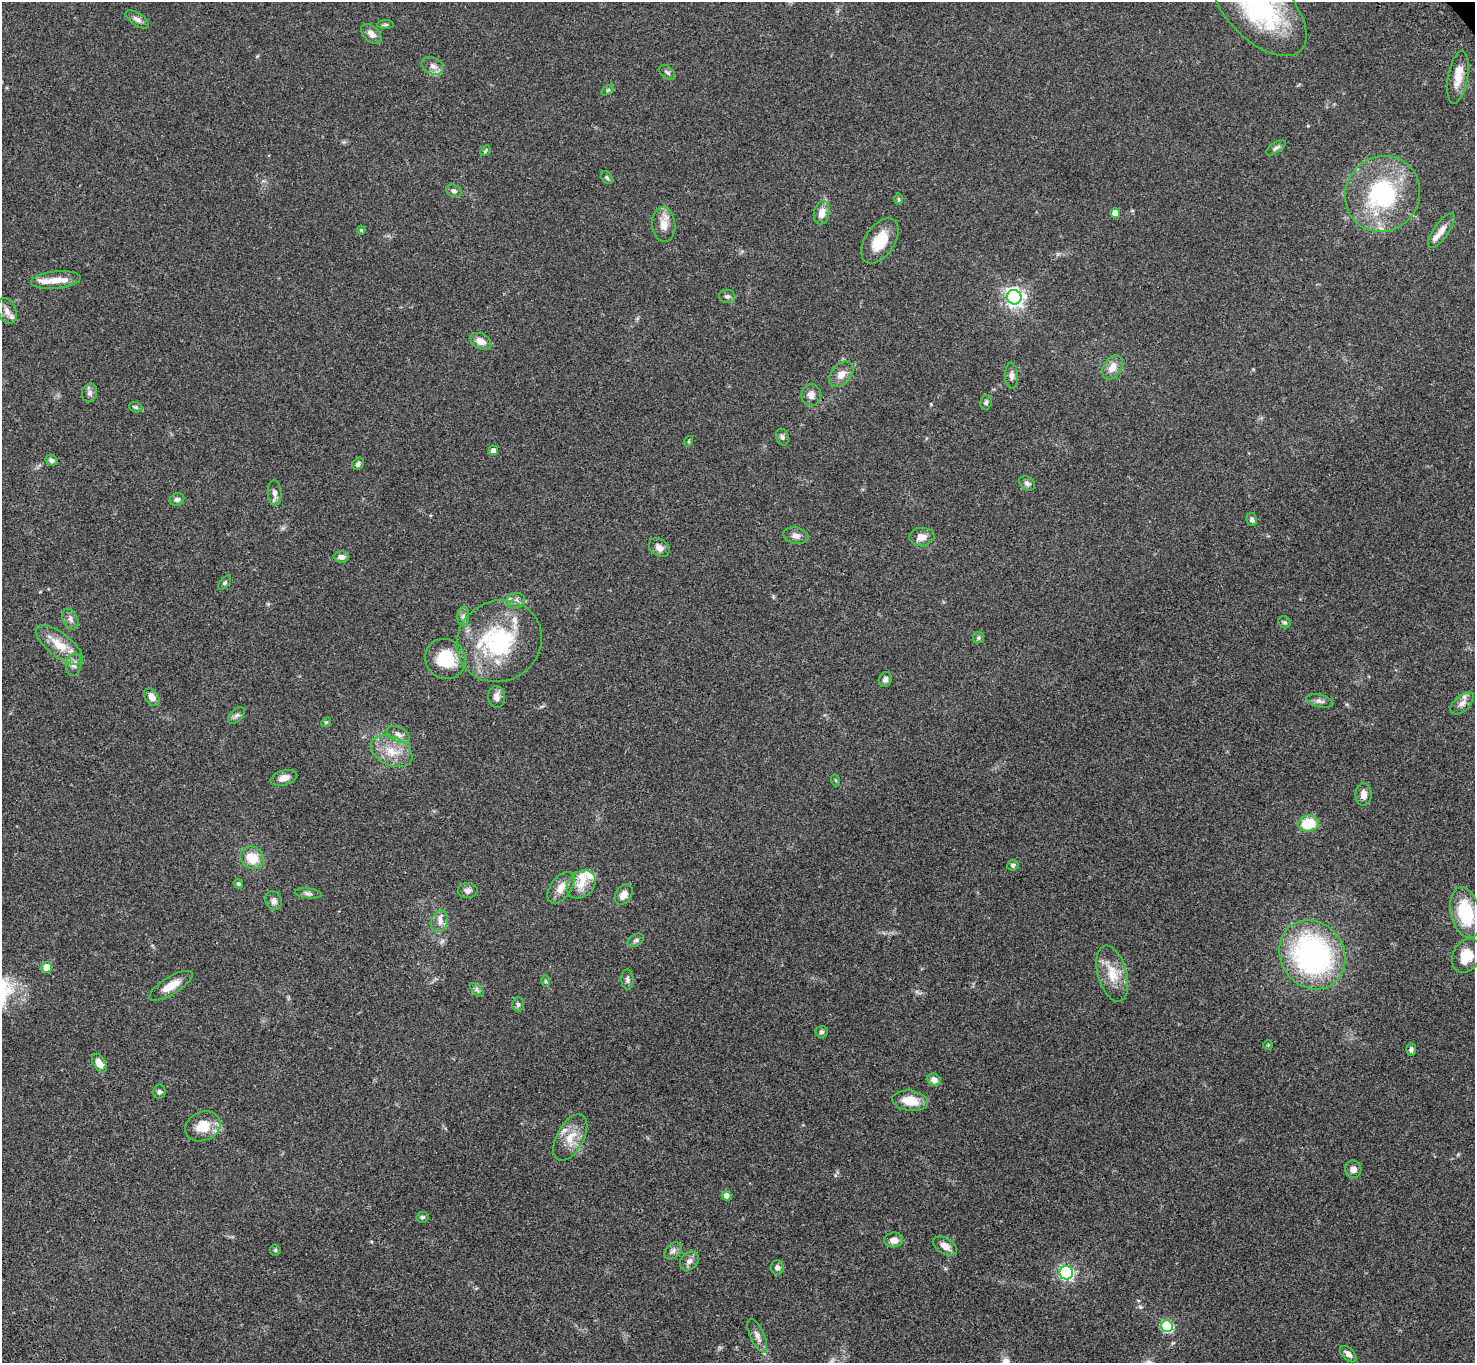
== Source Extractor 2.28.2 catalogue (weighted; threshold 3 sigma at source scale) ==
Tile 7 of 4 x 4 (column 3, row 2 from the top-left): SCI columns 3051-4523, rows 3106-4466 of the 6099 x 6072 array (HDU 1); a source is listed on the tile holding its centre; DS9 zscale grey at full resolution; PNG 1477 x 1365 px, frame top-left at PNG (2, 2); each listed source drawn as its Kron ellipse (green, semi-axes under 4 px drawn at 4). Shown black and unused: <1% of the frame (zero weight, under 3 of 4 exposures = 6% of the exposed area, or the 3 px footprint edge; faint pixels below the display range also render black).
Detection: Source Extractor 2.28.2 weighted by HDU 2 'WHT'; one run over the whole footprint, this tile lists its part. Background 0.0459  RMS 0.0051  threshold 0.0231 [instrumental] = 3 sigma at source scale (4.5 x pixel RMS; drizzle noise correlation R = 1.50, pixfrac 1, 0.05/0.05 arcsec/px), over >= 5 px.
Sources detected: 122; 1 inside a brighter object's white glare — neither listed nor drawn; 10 inside a brighter listed object's ellipse — not listed separately; the other 111 listed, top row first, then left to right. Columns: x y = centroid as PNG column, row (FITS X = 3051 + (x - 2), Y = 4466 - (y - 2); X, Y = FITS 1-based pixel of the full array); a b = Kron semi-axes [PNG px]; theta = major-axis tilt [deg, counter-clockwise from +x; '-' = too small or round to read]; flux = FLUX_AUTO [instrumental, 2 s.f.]
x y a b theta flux
1259 8 59 31 -45 69
137 19 13 6 -33 2.1
386 25 8 4 1 0.87
371 34 12 7 -42 2.9
433 66 12 8 -22 3
667 72 9 6 -39 1.3
1458 77 27 10 80 7.1
608 90 7 4 34 0.74
1276 148 11 5 33 1.5
485 151 6 4 46 0.69
607 177 7 5 -50 0.94
454 191 8 6 -22 1.5
1383 194 39 36 51 56
899 199 6 4 -89 0.62
822 213 12 7 78 4.6
1115 213 5 4 - 5.4
664 225 17 11 -84 5.4
361 230 4 4 - 0.5
1442 230 20 7 55 4.6
880 241 25 15 56 13
56 280 25 8 6 6.8
727 296 8 6 -7 1.3
1014 297 7 7 - 230
7 311 13 9 -70 3.4
481 341 11 7 -27 4.4
1113 367 13 9 59 4.8
841 374 14 9 49 4.4
1012 376 13 6 -87 2
90 393 9 7 77 1.8
811 395 11 9 81 3
986 402 7 5 82 1.2
136 407 7 5 -20 0.82
782 437 8 6 -71 1.3
689 441 5 3 - 0.5
493 450 5 4 - 2.8
51 460 6 5 - 1.4
358 464 7 5 45 1.3
1027 483 9 6 -33 1.6
275 493 12 6 -85 2.3
177 499 7 6 - 1.4
1252 520 6 5 - 1.3
796 536 12 8 -13 2.5
922 537 13 9 6 4.3
659 547 11 8 -36 2.6
341 557 7 5 -2 2.3
225 583 8 4 49 0.86
516 601 9 7 17 2.3
463 617 9 6 85 1.7
70 619 11 7 -65 1.9
1284 622 6 5 - 0.99
979 638 5 5 - 0.87
499 641 43 40 31 50
59 645 28 11 -39 10
445 659 21 19 -38 18
74 665 11 7 78 2.3
885 679 8 6 71 1.8
152 697 10 6 -54 3.3
497 697 11 8 -86 3.1
1320 701 14 6 -13 2
1462 703 14 7 43 3
236 715 10 6 44 1.6
326 722 5 4 - 0.62
398 734 12 7 -28 2.5
392 751 22 14 -25 9.8
284 778 14 7 16 3.8
835 780 6 4 -70 0.6
1363 794 11 8 88 3.3
1308 823 10 8 11 15
252 858 12 10 -32 9.7
1013 865 6 5 - 1.2
238 884 5 4 - 0.91
581 884 16 12 43 6.2
561 888 18 10 54 5.1
468 891 10 7 3 2
308 893 14 5 -6 1.5
624 894 11 7 56 4
274 901 9 8 - 2
1465 913 26 14 -77 26
440 922 11 8 73 3.2
636 940 9 5 31 1.2
1312 955 36 32 -54 110
1466 956 18 13 65 10
47 967 5 5 - 11
1112 974 29 14 -74 11
627 979 10 6 -89 1.4
546 981 6 4 -89 0.67
171 986 25 8 31 7
477 990 9 4 -45 1.1
518 1004 7 6 - 1.1
822 1032 6 6 - 0.98
1268 1045 5 5 - 0.49
1411 1049 6 5 - 1.4
99 1063 10 6 -60 4.9
934 1080 7 6 - 3.2
159 1092 7 6 - 1.1
910 1101 18 10 -8 9.2
203 1126 18 14 24 10
570 1138 25 13 61 9
1353 1169 9 8 - 3
727 1196 5 4 - 4.6
422 1217 6 5 - 0.95
894 1240 9 7 6 3.4
945 1246 13 8 -30 3.7
275 1250 5 5 - 0.72
673 1251 10 7 45 1.7
689 1261 10 8 47 2.3
777 1267 7 6 - 1.9
1066 1273 7 6 - 85
1167 1326 6 6 - 47
757 1336 18 7 -66 3.1
1348 1354 10 6 -44 2.6
Isophote crosses this tile's border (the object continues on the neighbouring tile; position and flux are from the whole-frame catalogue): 1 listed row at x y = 1259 8